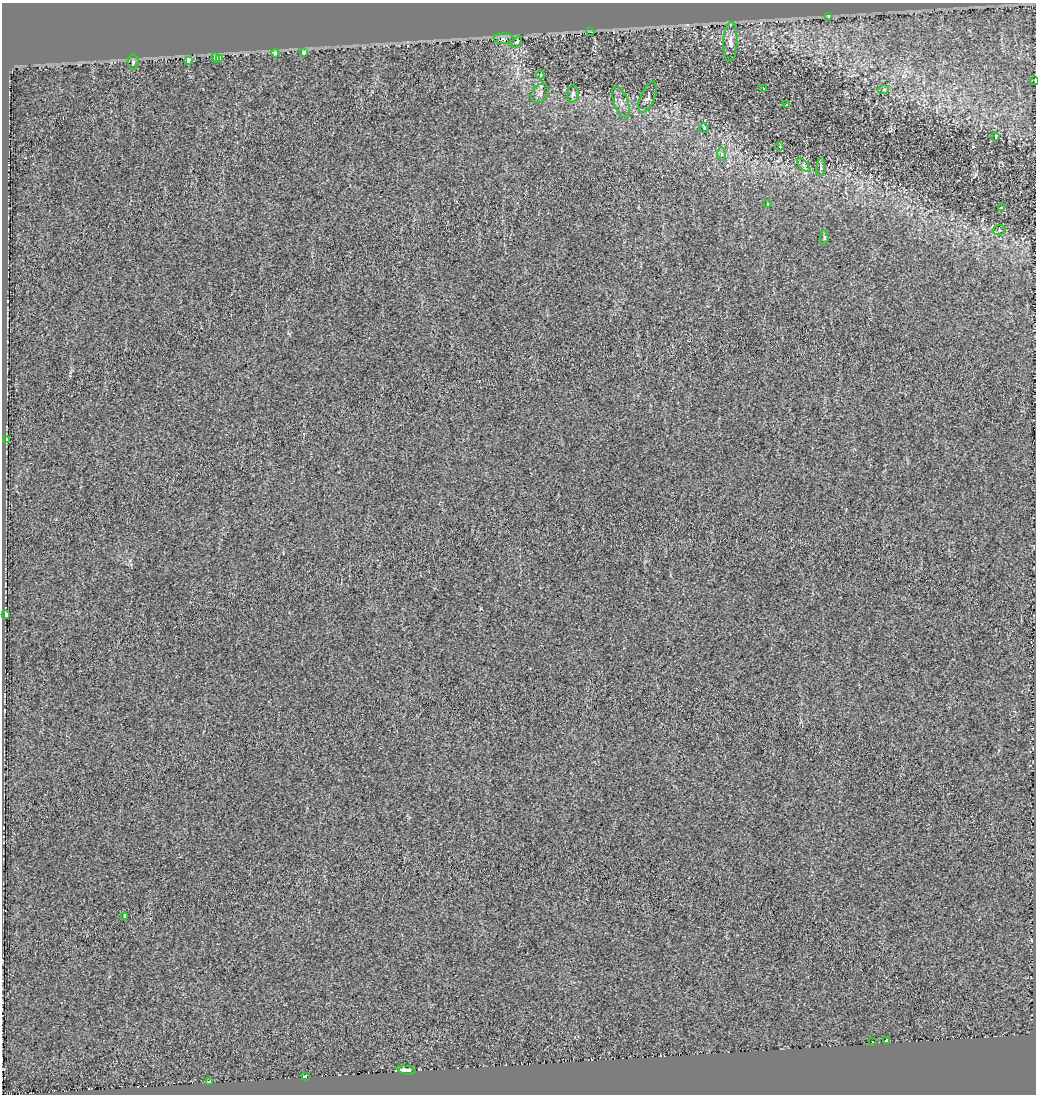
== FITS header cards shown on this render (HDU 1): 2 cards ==
NAXIS1  =                 1034
NAXIS2  =                 1092

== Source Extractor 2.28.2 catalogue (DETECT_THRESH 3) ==
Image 1034 x 1092 px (HDU 1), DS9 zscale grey, 1 PNG px = 1 image px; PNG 1038 x 1096 px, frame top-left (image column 1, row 1092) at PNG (2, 3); each listed source drawn as its Kron ellipse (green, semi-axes under 4 px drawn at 4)
Background 4.58e-04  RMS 0.015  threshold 0.0459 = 3 sigma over >= 5 px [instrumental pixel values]
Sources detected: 38; all 38 listed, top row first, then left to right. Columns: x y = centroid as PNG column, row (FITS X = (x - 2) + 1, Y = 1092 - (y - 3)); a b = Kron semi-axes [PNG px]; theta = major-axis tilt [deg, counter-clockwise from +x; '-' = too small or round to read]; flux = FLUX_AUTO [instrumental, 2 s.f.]
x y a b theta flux
828 17 3 3 - 2.7
591 32 3 2 - 0.91
504 39 10 5 -1 2.4
516 42 6 3 49 1.7
730 42 20 7 88 7.5
304 52 4 3 - 14
275 53 4 3 - 11
216 58 4 3 - 4.3
220 58 4 3 - 7.6
188 61 4 3 - 8.8
133 62 7 5 84 2.5
541 75 4 3 - 0.88
1035 81 4 2 - 2.7
763 89 3 2 - 0.88
884 89 5 3 - 1.1
540 93 10 8 56 4.7
573 94 8 5 86 2.6
648 97 16 7 67 4.6
621 102 17 7 -69 6.5
786 105 4 3 - 7.8
704 128 4 4 - 1.3
996 136 4 2 - 0.9
780 147 3 3 - 1
722 154 7 4 -90 1.9
804 165 8 3 -45 1.9
821 167 9 2 86 1.4
768 204 2 2 - 0.9
1001 208 3 2 - 0.96
999 230 6 5 - 1.5
824 237 7 4 90 1.2
6 440 3 2 - 0.65
6 614 4 3 - 12
125 916 3 3 - 5.1
887 1041 4 3 - 34
873 1042 2 2 - 0.71
406 1070 9 3 -10 74
305 1076 4 3 - 14
209 1082 3 2 - 0.67
At the frame edge (FLAGS 8, measured only in part): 1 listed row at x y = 1035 81